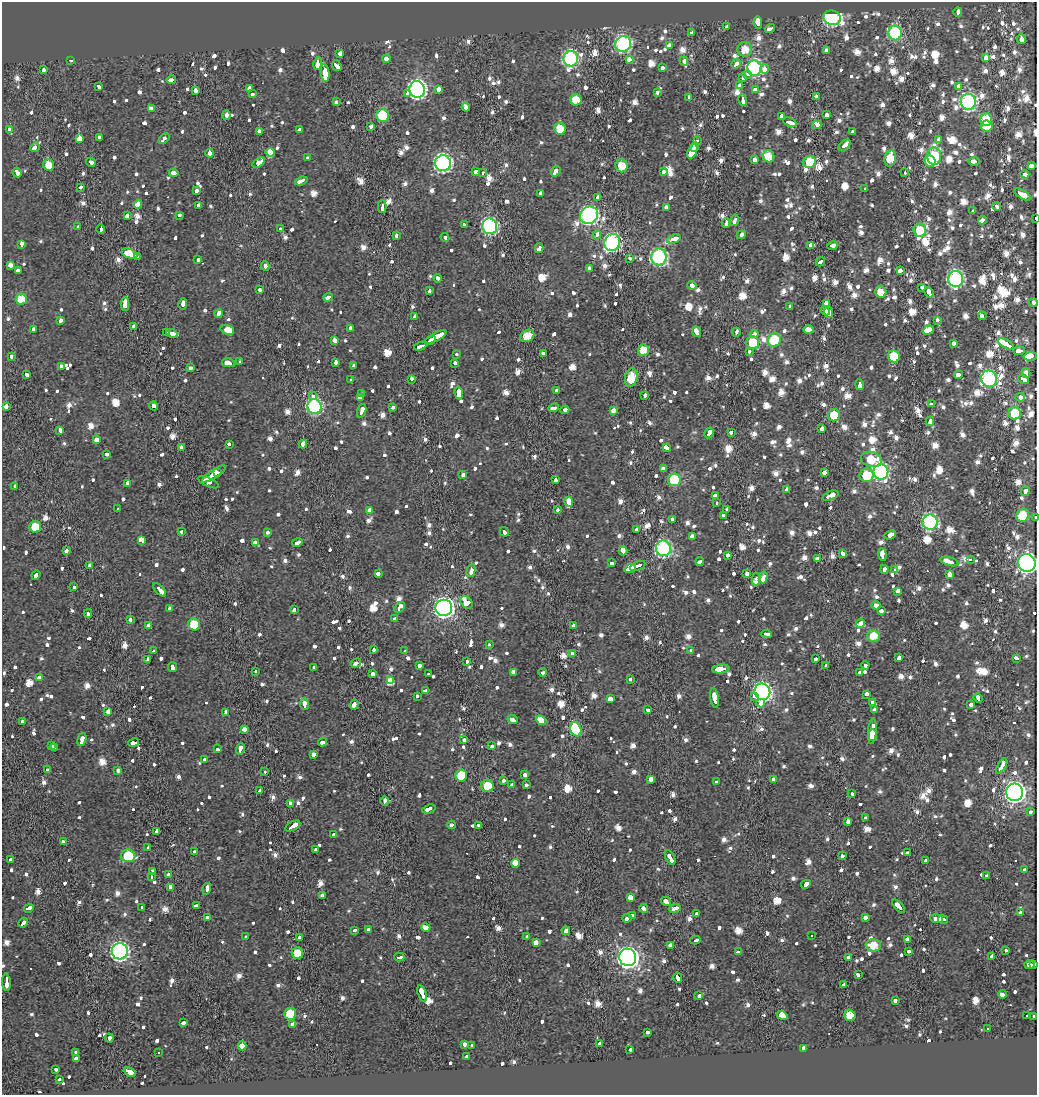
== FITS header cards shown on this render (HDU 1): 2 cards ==
NAXIS1  =                 1035
NAXIS2  =                 1093

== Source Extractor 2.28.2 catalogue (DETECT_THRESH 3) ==
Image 1035 x 1093 px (HDU 1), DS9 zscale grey, 1 PNG px = 1 image px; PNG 1039 x 1097 px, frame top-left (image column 1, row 1093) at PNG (2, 2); each listed source drawn as its Kron ellipse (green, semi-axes under 4 px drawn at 4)
Background -0.02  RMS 0.015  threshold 0.0454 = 3 sigma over >= 5 px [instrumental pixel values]
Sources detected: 1619; of the 1619, the 500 brightest by FLUX_AUTO listed and drawn (1119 fainter detections omitted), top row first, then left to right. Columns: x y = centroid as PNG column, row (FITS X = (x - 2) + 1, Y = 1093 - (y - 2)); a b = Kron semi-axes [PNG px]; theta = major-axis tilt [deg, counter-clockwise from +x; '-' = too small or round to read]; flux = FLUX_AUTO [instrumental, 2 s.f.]
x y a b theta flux
958 12 4 3 - 16
832 18 9 7 -15 230
758 23 6 4 -81 140
727 27 3 3 - 17
770 28 5 3 - 33
691 33 4 3 - 15
895 33 7 6 - 120
1021 39 5 3 - 140
623 44 8 7 - 180
669 45 4 3 - 34
745 49 7 7 - 15
826 51 3 3 - 49
340 53 4 3 - 74
986 57 3 3 - 89
386 59 4 3 - 21
571 59 7 7 - 180
70 60 3 3 - 19
629 60 4 3 - 68
684 61 5 3 - 22
318 63 7 3 80 47
736 64 5 3 - 31
337 66 6 3 -51 45
663 68 3 3 - 17
754 68 7 7 - 170
765 69 4 4 - 19
43 70 4 3 - 18
325 73 9 3 -83 230
747 75 3 3 - 16
743 77 4 3 - 17
171 80 5 3 - 42
98 86 4 3 - 19
739 86 4 3 - 29
958 86 3 3 - 17
249 89 3 3 - 200
417 89 8 8 - 340
439 89 4 3 - 32
755 89 4 3 - 110
195 90 3 3 - 41
407 93 4 3 - 16
657 93 3 3 - 36
252 94 3 3 - 44
689 97 4 3 - 62
817 97 3 3 - 18
576 100 6 5 - 18
743 100 6 3 -79 33
336 102 4 3 - 21
968 102 8 7 - 230
466 107 4 4 - 25
151 108 4 3 - 18
226 115 5 3 - 28
826 115 4 3 - 29
383 116 6 6 - 59
781 116 3 3 - 52
986 120 6 6 - 27
790 122 7 3 -23 48
817 125 4 3 - 82
371 126 3 3 - 22
987 126 6 5 - 18
10 129 3 3 - 17
560 129 6 5 - 19
299 130 4 3 - 28
259 131 3 3 - 37
852 131 4 3 - 25
100 138 3 3 - 61
164 138 6 3 46 28
79 139 3 3 - 280
939 139 4 3 - 30
698 140 3 3 - 33
845 145 7 3 41 41
35 147 5 3 - 46
694 147 5 3 - 500
692 151 7 3 65 760
270 152 4 4 - 150
210 153 4 3 - 52
769 156 6 5 - 15
934 156 8 7 - 59
308 157 3 3 - 23
890 158 8 6 78 19
754 160 3 3 - 26
930 161 6 5 - 16
91 162 5 3 - 36
809 162 6 5 - 29
974 162 5 3 - 34
259 163 7 4 35 140
443 163 8 8 - 290
49 165 6 5 - 20
621 166 6 6 - 18
1031 166 3 3 - 93
556 171 5 4 - 26
663 171 4 3 - 19
476 172 3 3 - 100
17 173 5 3 - 34
174 173 4 3 - 21
483 173 3 3 - 29
905 173 3 3 - 19
1025 174 4 3 - 21
301 181 6 3 19 25
80 187 3 3 - 22
865 189 4 3 - 37
197 191 4 3 - 20
540 194 3 3 - 31
1022 194 9 3 -32 98
597 197 4 3 - 38
138 204 4 3 - 64
199 205 3 3 - 120
382 206 6 3 -89 31
997 206 4 3 - 25
666 208 4 3 - 65
973 211 4 3 - 16
179 215 3 3 - 26
589 215 9 8 - 290
127 216 3 3 - 32
1036 219 3 2 - 19
734 220 6 3 73 22
982 220 4 3 - 33
726 223 5 3 - 28
464 224 3 3 - 27
490 226 8 7 - 210
78 227 3 3 - 39
101 229 4 3 - 180
280 229 3 3 - 23
920 230 6 6 - 19
597 235 4 3 - 23
741 235 4 3 - 52
396 236 4 3 - 17
445 237 5 3 - 34
674 239 7 3 17 63
612 242 9 8 - 210
21 244 4 3 - 44
811 246 3 3 - 150
832 246 5 3 - 25
539 248 5 3 - 39
129 254 8 4 -22 200
137 256 4 3 - 23
659 257 8 8 - 210
198 259 3 3 - 16
629 259 3 3 - 19
820 262 5 3 - 21
10 265 4 3 - 170
265 266 4 3 - 32
589 269 4 3 - 22
18 270 3 3 - 31
900 271 4 3 - 39
438 278 4 3 - 17
956 279 8 7 - 210
692 285 4 3 - 41
921 287 3 3 - 17
259 289 3 3 - 19
429 291 4 3 - 17
881 292 6 5 - 15
929 293 5 3 - 60
328 297 5 3 - 25
21 299 5 5 - 17
1033 302 4 3 - 27
826 303 4 3 - 92
125 304 7 3 89 160
183 304 6 3 79 31
790 306 3 3 - 21
825 311 5 3 - 68
829 312 5 3 - 72
219 313 4 3 - 42
982 316 4 3 - 22
415 317 3 3 - 18
937 320 3 3 - 16
60 321 4 3 - 19
133 327 3 3 - 48
350 328 4 3 - 22
34 329 4 3 - 39
227 330 7 4 -18 22
808 330 5 3 - 170
928 330 5 3 - 130
166 332 4 3 - 16
696 332 5 3 - 50
736 332 4 3 - 15
172 333 5 3 - 29
754 334 4 3 - 32
527 336 7 5 29 18
436 337 12 3 27 130
334 340 3 3 - 71
430 340 6 3 33 62
774 340 7 6 - 51
753 342 6 6 - 25
953 343 3 3 - 26
1006 344 9 3 -28 220
420 346 6 3 23 47
643 350 6 5 - 16
749 351 3 3 - 65
1019 351 5 3 - 56
543 354 3 3 - 29
456 355 3 3 - 18
894 356 6 6 - 31
1030 356 6 4 5 50
11 357 3 3 - 34
240 362 4 3 - 16
335 362 3 3 - 40
229 363 7 3 -10 110
455 363 3 3 - 17
354 365 3 3 - 18
61 367 4 3 - 16
190 368 4 3 - 37
1026 373 5 3 - 26
27 375 4 3 - 19
958 375 4 3 - 52
631 378 9 6 77 26
412 379 4 3 - 32
989 379 8 8 - 160
1023 379 5 3 - 29
351 380 4 3 - 16
860 385 5 3 - 100
556 390 4 3 - 56
459 393 6 3 -80 86
362 394 3 3 - 76
645 395 3 3 - 31
312 396 4 3 - 22
360 397 4 3 - 61
1020 397 5 3 - 26
931 404 4 3 - 26
6 406 4 3 - 70
154 406 4 3 - 60
314 407 7 7 - 160
393 408 3 3 - 16
554 408 5 3 - 35
565 410 4 3 - 88
614 410 4 3 - 120
362 411 7 3 70 39
1015 413 6 6 - 36
834 415 6 6 - 21
930 421 4 3 - 25
822 429 4 3 - 16
60 430 4 3 - 17
731 432 3 3 - 21
709 433 5 3 - 34
97 440 4 3 - 100
229 444 4 3 - 23
303 444 4 3 - 48
181 447 3 3 - 17
667 448 4 3 - 44
107 454 4 3 - 15
871 459 10 7 -16 26
663 469 4 3 - 21
218 472 4 3 - 49
881 472 7 7 - 210
824 473 3 3 - 36
214 474 14 4 33 160
462 475 3 3 - 82
867 475 7 6 - 27
555 479 4 3 - 37
674 480 6 6 - 60
208 482 11 4 -24 38
128 483 4 3 - 36
15 486 3 3 - 23
787 489 4 4 - 51
1025 491 5 3 - 40
715 495 4 3 - 18
830 496 8 3 22 45
569 502 5 3 - 110
717 503 3 3 - 23
118 509 3 3 - 32
727 509 3 3 - 20
370 510 4 3 - 43
557 510 3 3 - 15
1023 515 7 6 - 28
724 516 4 3 - 37
1035 517 3 2 - 23
672 519 3 3 - 15
930 522 8 7 - 180
35 527 6 5 - 24
637 529 3 3 - 69
182 531 3 3 - 20
267 532 3 3 - 15
504 532 5 3 - 23
890 535 6 4 25 32
692 536 4 4 - 36
141 540 4 3 - 360
255 542 4 3 - 46
297 542 5 3 - 30
663 548 8 7 - 200
66 551 4 3 - 19
623 551 5 3 - 70
842 554 3 3 - 44
728 555 3 3 - 23
882 555 6 3 -83 55
818 558 4 3 - 48
970 559 3 3 - 40
949 561 9 3 -16 89
700 562 4 3 - 24
611 563 4 3 - 21
1027 563 9 8 - 370
90 566 3 3 - 180
638 566 8 3 23 57
630 569 6 4 23 100
884 570 4 4 - 17
895 570 3 3 - 18
471 571 6 3 77 29
378 573 3 3 - 62
747 574 4 3 - 21
949 574 3 3 - 63
36 575 5 3 - 20
763 577 6 3 74 93
756 579 6 3 82 15
74 587 3 3 - 36
160 590 8 3 -45 46
898 591 4 3 - 19
466 602 7 5 -44 140
876 605 4 3 - 43
400 607 6 3 45 57
170 608 4 3 - 45
444 608 8 8 - 470
294 610 4 3 - 24
881 611 3 3 - 29
88 613 4 3 - 20
395 619 3 3 - 22
130 620 3 3 - 23
861 623 4 4 - 53
194 624 6 6 - 25
149 626 3 3 - 410
573 626 3 3 - 17
766 634 5 3 - 32
873 636 6 6 - 18
489 645 3 3 - 20
373 650 3 3 - 17
153 651 3 3 - 25
404 651 3 3 - 28
690 651 3 3 - 24
572 653 4 3 - 18
899 658 4 3 - 39
1016 658 4 3 - 21
816 659 4 3 - 15
147 660 3 3 - 180
466 662 3 3 - 15
356 663 5 3 - 22
419 665 3 3 - 24
865 665 4 3 - 23
826 666 3 3 - 26
172 667 5 3 - 36
314 667 4 3 - 18
721 669 8 3 9 670
255 671 3 3 - 67
513 672 4 3 - 70
542 672 4 3 - 18
860 672 3 3 - 56
372 674 3 3 - 57
429 674 3 3 - 100
39 678 4 4 - 49
631 679 3 3 - 21
390 680 4 3 - 100
425 691 4 3 - 32
762 692 8 7 - 310
867 694 4 3 - 25
417 696 4 3 - 15
754 696 3 3 - 43
714 698 10 3 -81 62
978 698 5 3 - 34
610 699 4 3 - 76
873 702 4 4 - 41
761 703 4 3 - 75
304 704 6 3 -81 36
354 704 5 3 - 140
971 705 3 3 - 23
648 710 4 3 - 20
874 710 4 3 - 55
108 712 4 3 - 69
226 712 4 3 - 17
513 720 5 3 - 26
541 720 5 3 - 630
23 721 3 3 - 18
576 729 7 5 -67 100
244 730 3 3 - 96
872 731 13 3 85 750
872 735 6 4 88 350
464 739 3 3 - 24
82 740 7 3 74 60
323 742 4 3 - 32
134 743 5 3 - 37
51 745 3 3 - 16
492 746 4 3 - 18
54 747 3 3 - 21
218 749 3 3 - 36
240 749 6 3 74 44
313 754 3 3 - 48
204 759 3 3 - 15
1002 766 8 3 60 130
47 770 4 3 - 40
118 770 3 3 - 31
265 772 3 3 - 15
525 775 4 3 - 49
461 776 6 5 - 30
650 779 4 3 - 100
773 779 3 3 - 18
504 780 3 3 - 17
716 781 3 3 - 16
512 785 3 3 - 26
527 785 4 3 - 17
488 786 6 6 - 26
260 791 4 3 - 32
1015 792 9 8 - 580
852 794 4 3 - 16
385 801 4 3 - 28
290 803 3 3 - 19
429 809 7 3 17 43
1030 811 3 3 - 19
865 818 3 3 - 24
848 822 4 3 - 45
452 825 4 3 - 18
479 825 3 3 - 32
293 826 8 3 28 71
157 831 4 3 - 29
334 835 4 3 - 17
63 841 3 3 - 40
148 847 3 3 - 30
315 850 3 3 - 21
194 852 3 3 - 93
907 853 3 3 - 130
128 856 7 6 - 47
842 856 3 3 - 17
670 857 8 3 -63 57
11 859 3 3 - 23
926 861 3 3 - 27
515 863 4 4 - 58
1025 870 4 3 - 30
153 871 3 3 - 16
168 875 4 3 - 17
151 876 3 3 - 32
986 876 3 3 - 16
806 884 5 3 - 84
171 887 4 3 - 60
207 889 6 3 73 29
322 895 3 3 - 27
630 897 3 3 - 91
666 901 5 3 - 36
196 905 4 3 - 36
899 906 8 3 -47 47
142 907 3 3 - 18
29 908 5 3 - 84
643 908 4 3 - 19
675 908 6 3 16 25
1020 913 4 3 - 42
696 914 3 3 - 27
632 915 3 3 - 16
207 918 3 3 - 51
627 918 4 3 - 22
865 918 3 3 - 76
937 919 6 3 -7 39
943 920 5 3 - 24
23 923 5 3 - 24
426 928 5 3 - 180
354 930 3 3 - 26
369 930 3 3 - 63
566 931 4 3 - 37
812 935 3 3 - 30
245 937 3 3 - 17
527 937 3 3 - 110
300 938 3 3 - 28
907 939 3 3 - 23
695 940 5 3 - 48
536 942 4 3 - 170
671 945 4 3 - 80
873 945 7 6 - 18
1005 950 3 3 - 17
120 951 8 8 - 320
909 951 3 3 - 21
738 952 4 3 - 20
298 953 6 5 - 20
992 956 3 3 - 20
399 957 5 3 - 22
628 957 9 8 - 580
848 957 4 3 - 16
1030 964 5 3 - 35
1034 964 4 3 - 22
858 975 3 3 - 19
678 978 5 3 - 61
6 982 8 3 -87 62
843 984 3 3 - 81
422 994 8 3 -71 190
1002 994 4 3 - 44
699 996 4 3 - 16
895 1000 3 3 - 16
290 1014 6 6 - 24
782 1015 6 3 -34 620
850 1015 6 5 - 16
1027 1016 3 3 - 24
1034 1017 4 3 - 40
183 1023 4 3 - 20
293 1024 4 3 - 77
988 1029 3 3 - 16
647 1032 3 3 - 26
109 1038 4 3 - 23
464 1044 4 3 - 16
599 1044 3 3 - 17
242 1046 4 3 - 1100
472 1046 3 3 - 63
804 1048 4 3 - 81
630 1050 4 3 - 18
76 1052 4 3 - 23
158 1053 3 3 - 23
467 1056 4 3 - 23
77 1059 4 3 - 100
56 1069 3 3 - 16
130 1072 6 4 -27 130
60 1080 3 3 - 21
At the frame edge (FLAGS 8, measured only in part): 5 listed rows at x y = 1036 219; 1033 302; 1035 517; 1027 563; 1034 1017
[1119 fainter detections neither listed nor drawn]